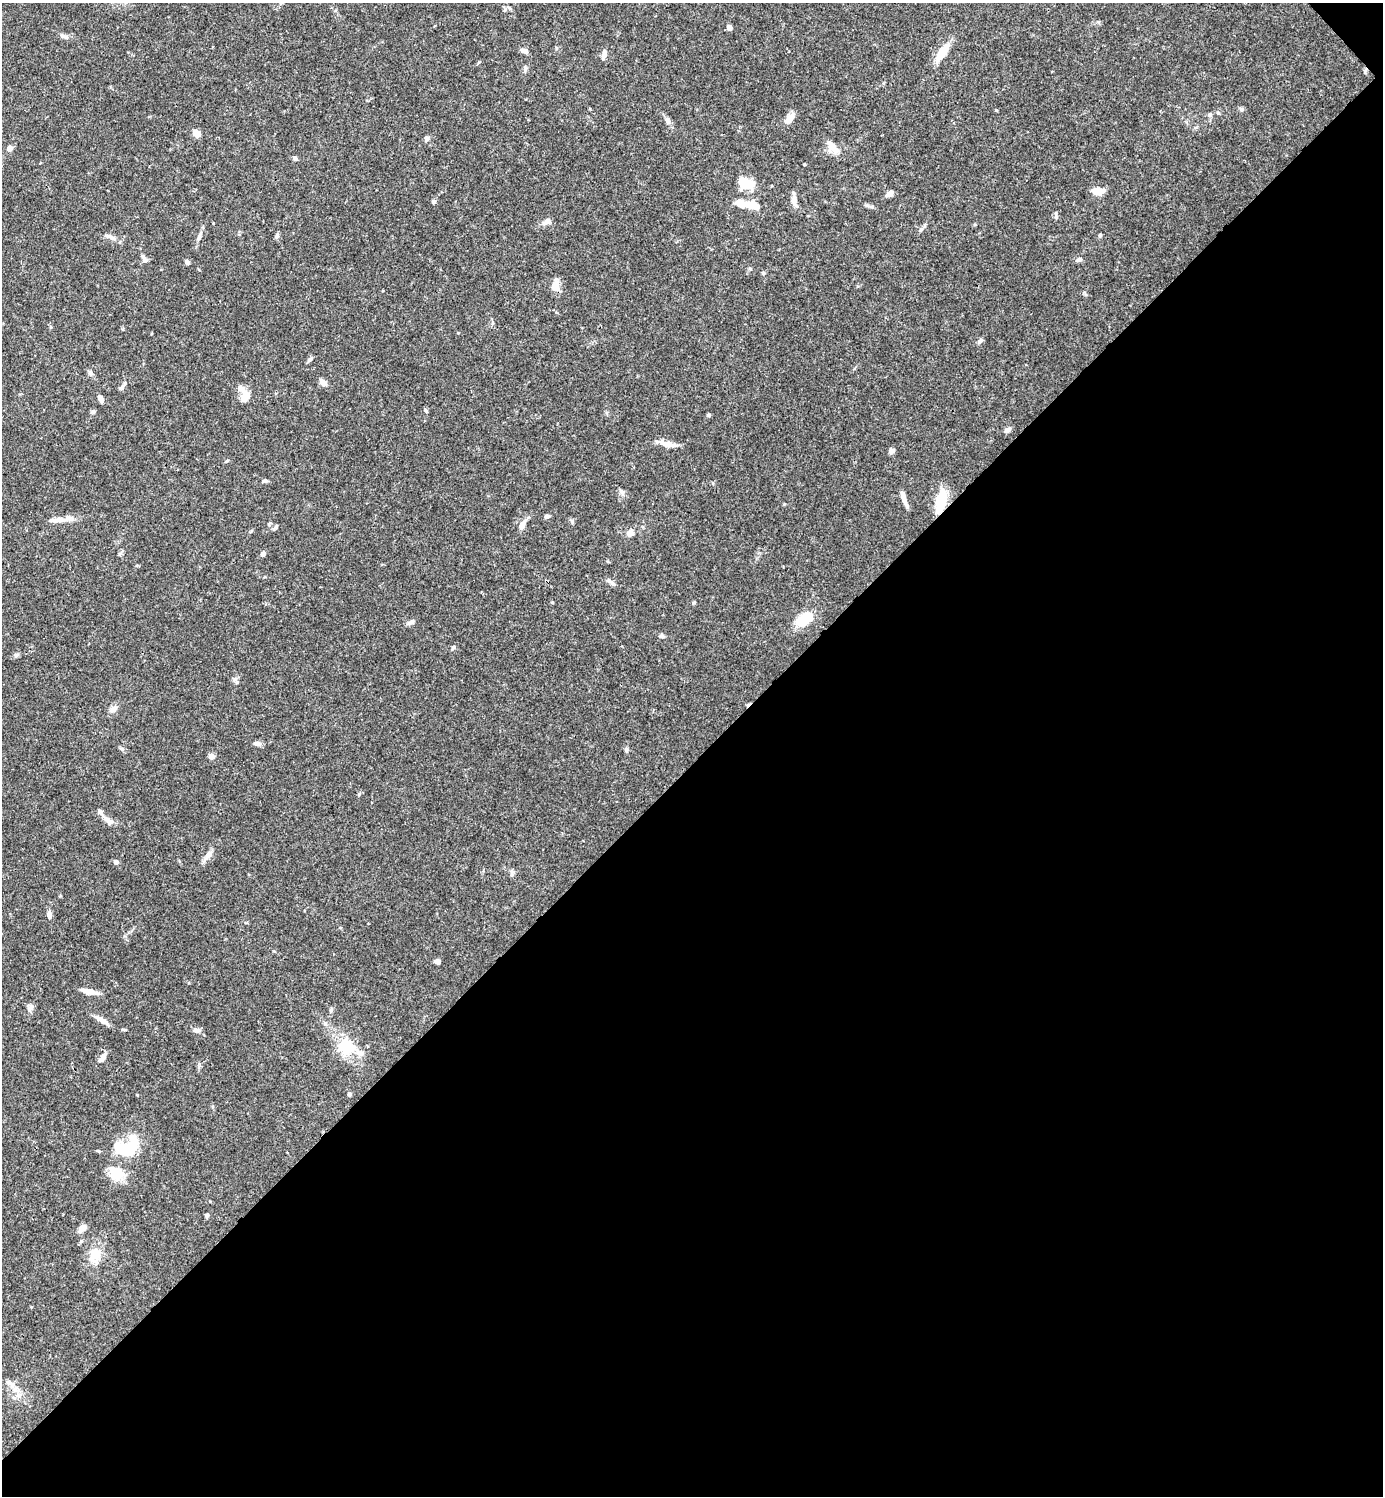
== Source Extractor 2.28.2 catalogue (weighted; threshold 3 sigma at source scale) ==
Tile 12 of 4 x 4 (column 4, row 3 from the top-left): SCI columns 4443-5823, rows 1495-2988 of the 5981 x 5981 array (HDU 1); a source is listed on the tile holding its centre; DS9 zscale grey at full resolution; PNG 1385 x 1498 px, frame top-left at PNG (2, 3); no overlay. Shown black and unused: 49% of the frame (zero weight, under 3 of 4 exposures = <1% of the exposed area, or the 3 px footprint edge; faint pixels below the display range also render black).
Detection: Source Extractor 2.28.2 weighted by HDU 2 'WHT'; one run over the whole footprint, this tile lists its part. Background 0.066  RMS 0.0032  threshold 0.0144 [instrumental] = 3 sigma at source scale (4.5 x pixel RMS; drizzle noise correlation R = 1.50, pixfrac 1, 0.05/0.05 arcsec/px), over >= 5 px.
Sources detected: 102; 4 inside a brighter object's white glare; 1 cosmic-ray / hot-pixel residue — not listed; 4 inside a brighter listed object's ellipse — not listed separately; the other 93 listed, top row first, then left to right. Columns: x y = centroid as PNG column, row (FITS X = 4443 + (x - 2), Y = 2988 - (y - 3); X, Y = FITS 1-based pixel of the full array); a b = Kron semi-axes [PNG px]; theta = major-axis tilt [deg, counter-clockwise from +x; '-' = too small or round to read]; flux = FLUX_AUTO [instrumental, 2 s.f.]
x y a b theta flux
729 27 6 5 - 1.2
62 36 7 5 -45 0.72
524 51 9 6 -15 1.1
943 52 23 9 54 5.8
603 56 12 6 79 1.1
1365 70 7 3 71 0.46
590 108 3 2 - 0.3
1241 109 8 5 -28 0.64
1210 115 7 5 20 0.64
789 118 15 7 53 2.5
667 121 10 6 -60 1.1
197 133 9 7 -47 2
426 139 7 5 68 0.9
832 146 16 10 -52 3
9 148 7 6 - 1.4
295 158 6 5 - 0.77
743 184 25 12 7 5.5
1098 191 12 7 -2 3.8
890 193 8 5 38 1.6
434 201 5 5 - 0.62
794 201 15 7 -73 1.9
753 206 17 10 -19 4
1056 217 8 5 -74 0.73
547 222 11 7 29 1.6
921 229 5 5 - 0.54
1100 235 4 4 - 0.53
199 236 15 4 67 1.2
277 236 8 5 66 0.62
111 237 17 6 -25 1.5
144 259 11 6 -59 0.99
1079 259 7 6 - 0.94
187 262 6 5 - 0.88
763 273 5 4 - 0.48
556 285 14 9 -86 2.9
980 341 10 5 46 0.8
310 359 9 4 54 0.61
90 373 8 6 -87 0.77
323 382 8 6 -42 1.9
122 387 11 4 66 0.82
245 397 13 9 73 3.2
100 398 10 5 -62 1.3
426 410 5 4 - 0.44
93 412 6 6 - 0.61
709 415 5 4 - 0.52
1007 430 8 5 39 1.3
668 444 22 7 -10 2.8
892 451 8 6 37 0.95
226 461 6 3 45 0.35
265 481 9 3 -4 0.56
621 491 8 4 -53 0.75
903 498 18 5 -72 2.1
941 501 23 10 77 10
547 516 7 5 18 0.77
60 520 32 6 4 3
572 521 6 4 -49 0.53
522 525 12 6 63 2.6
276 526 7 5 70 0.51
630 533 8 7 - 2
120 553 6 4 20 0.48
263 554 7 5 43 0.8
612 583 12 4 -38 1
552 602 4 3 - 0.25
694 602 5 3 - 0.34
804 619 17 10 34 8.9
410 622 10 5 24 0.99
662 636 7 5 -20 0.64
16 655 6 6 - 0.62
237 682 6 5 - 0.58
114 709 10 7 67 1.5
257 743 10 6 -4 1.1
122 749 6 5 - 0.66
626 750 6 6 - 0.62
211 756 8 7 - 1.2
109 821 14 7 -38 2
207 856 22 5 55 1.9
116 862 6 5 - 0.89
512 875 7 5 70 0.71
49 915 9 5 -88 1.1
437 962 6 4 -11 1.3
89 991 17 6 -11 3.2
30 1008 10 7 58 1.4
331 1010 6 5 - 0.51
102 1020 21 5 -31 2.3
196 1030 9 6 -4 1.2
346 1047 22 21 - 9.2
103 1058 16 6 56 1.4
349 1094 5 4 - 0.5
129 1147 22 14 -17 7.2
115 1174 18 16 -87 6.1
207 1215 5 5 - 0.66
82 1228 9 7 44 2
94 1255 20 14 71 5.2
10 1383 16 7 -34 2.2
Overlapping masked pixels (flux is a lower limit): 2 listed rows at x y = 1365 70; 941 501
Unlisted compact peaks at least as high as the median listed source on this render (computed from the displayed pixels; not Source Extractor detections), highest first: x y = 454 647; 359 794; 996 110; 804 164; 199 1064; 1098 22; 479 62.